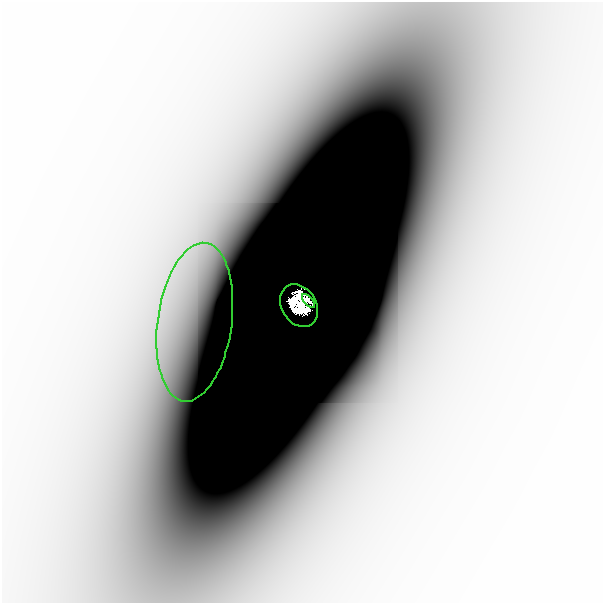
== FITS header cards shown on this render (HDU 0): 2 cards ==
NAXIS1  =                  601
NAXIS2  =                  601

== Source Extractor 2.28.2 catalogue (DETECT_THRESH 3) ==
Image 601 x 601 px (HDU 0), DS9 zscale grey, 1 PNG px = 1 image px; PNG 605 x 605 px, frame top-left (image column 1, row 601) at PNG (2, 2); each listed source drawn as its Kron ellipse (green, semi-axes under 4 px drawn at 4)
Background -7.02e-07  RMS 2.8e-07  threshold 8.42e-07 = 3 sigma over >= 5 px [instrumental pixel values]
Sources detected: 3; all 3 listed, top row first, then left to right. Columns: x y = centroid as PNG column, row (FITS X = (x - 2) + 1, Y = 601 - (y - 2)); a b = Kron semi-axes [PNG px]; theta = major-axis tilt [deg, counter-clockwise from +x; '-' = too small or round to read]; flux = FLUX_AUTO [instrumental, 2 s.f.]
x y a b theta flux
309 301 8 3 -46 0.28
299 306 23 17 -58 3.4
195 322 80 37 82 0.0019